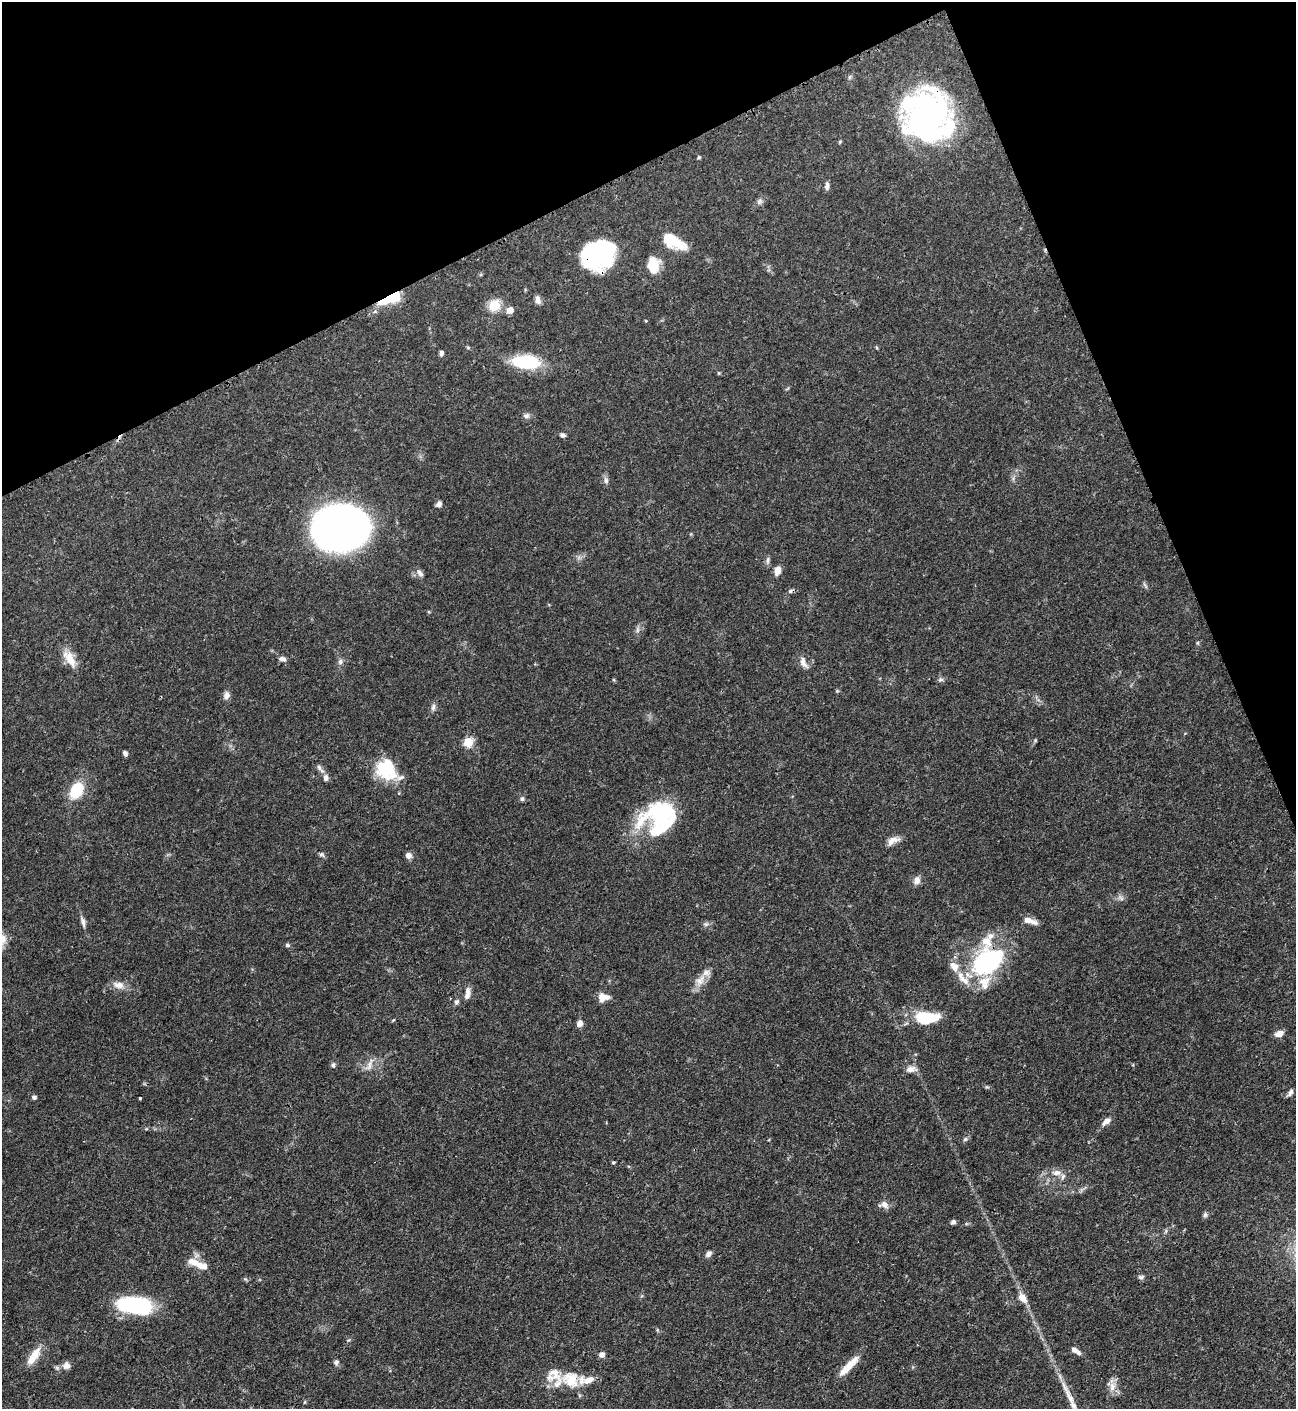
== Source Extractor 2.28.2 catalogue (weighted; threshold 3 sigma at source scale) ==
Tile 3 of 4 x 4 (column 3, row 1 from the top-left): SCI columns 2881-4174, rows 4233-5639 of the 5630 x 5648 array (HDU 1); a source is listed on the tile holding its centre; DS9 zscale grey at full resolution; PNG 1298 x 1411 px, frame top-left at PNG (2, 2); no overlay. Shown black and unused: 21% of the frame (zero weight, under 3 of 4 exposures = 1% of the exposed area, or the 3 px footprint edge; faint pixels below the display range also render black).
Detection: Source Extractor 2.28.2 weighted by HDU 2 'WHT'; one run over the whole footprint, this tile lists its part. Background 0.0528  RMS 0.0031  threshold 0.0141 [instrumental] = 3 sigma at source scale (4.5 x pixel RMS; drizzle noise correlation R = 1.50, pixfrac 1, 0.05/0.05 arcsec/px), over >= 5 px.
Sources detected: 105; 2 inside a brighter object's white glare — not listed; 17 inside a brighter listed object's ellipse — not listed separately; the other 86 listed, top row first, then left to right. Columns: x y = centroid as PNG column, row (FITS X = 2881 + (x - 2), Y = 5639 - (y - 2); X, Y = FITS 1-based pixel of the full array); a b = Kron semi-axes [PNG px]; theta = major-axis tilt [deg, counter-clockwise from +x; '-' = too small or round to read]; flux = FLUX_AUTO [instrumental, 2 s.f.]
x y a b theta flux
928 115 49 47 4 95
840 142 5 4 - 0.35
699 157 5 4 - 0.35
827 186 11 5 85 1.1
759 202 8 6 58 0.93
672 240 23 11 -29 12
596 255 31 24 62 34
653 266 17 13 -89 6.5
391 298 25 9 22 10
538 300 10 6 -79 1.3
494 306 13 12 - 6
510 310 7 6 - 2.3
441 353 5 4 - 0.97
526 362 25 11 -5 22
719 373 5 4 - 0.35
526 416 9 7 -3 1
562 435 7 5 -23 0.82
606 481 9 6 -79 1
439 504 8 6 46 1.1
341 528 39 31 -1 250
768 560 11 4 85 0.78
777 570 10 7 74 2
420 573 12 6 -58 1.3
1145 585 9 3 -45 0.54
637 630 7 4 89 0.7
1197 643 6 4 90 0.39
70 659 25 11 -58 4.8
282 659 10 6 -11 1.1
340 662 8 7 - 0.99
803 662 17 7 -68 1.9
941 680 7 4 0 0.61
837 691 5 5 - 0.36
226 695 9 7 70 1.5
433 707 11 6 84 0.96
468 742 5 5 - 16
125 753 6 5 - 0.9
320 769 15 5 -53 1.4
386 769 27 22 -49 13
76 790 16 11 63 12
522 799 6 6 - 0.75
661 814 43 27 9 31
893 840 18 8 21 2.3
322 854 8 6 -26 0.68
408 855 7 7 - 1.4
916 880 9 8 - 1.9
1121 898 10 4 -36 0.85
1027 920 15 7 -24 2
83 922 16 5 -74 1.4
706 924 7 5 44 0.7
287 945 6 5 - 0.54
988 961 39 24 35 39
700 980 18 10 50 3.4
119 985 16 9 -9 2.6
467 994 16 6 82 2
603 997 12 9 8 3.1
456 1002 7 6 - 0.77
927 1018 22 11 1 16
393 1020 5 4 - 0.31
579 1023 7 7 - 1.6
1279 1034 10 7 20 1.9
333 1065 8 5 -89 0.69
369 1065 22 6 64 2
911 1069 15 8 6 2
1290 1092 9 5 60 1
34 1097 4 4 - 0.92
140 1098 3 3 - 0.34
1106 1121 12 7 37 1.8
965 1139 7 5 23 0.62
613 1162 4 4 - 0.38
1056 1173 12 8 12 2
884 1204 10 8 -37 1.9
1205 1215 7 5 74 0.72
953 1222 6 5 - 0.85
709 1254 8 6 45 1.2
201 1265 25 8 -11 3.4
1141 1277 9 5 7 0.76
1022 1298 12 8 -49 2.8
135 1305 32 13 -8 39
1074 1350 7 6 - 1.1
602 1355 6 6 - 1.4
34 1356 26 10 56 4.9
336 1362 7 6 - 0.75
66 1366 11 9 9 1.8
848 1366 31 7 45 5.1
570 1379 26 21 -21 9.6
1112 1387 13 8 86 2.4
Overlapping masked pixels (flux is a lower limit): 5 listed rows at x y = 928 115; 596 255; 391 298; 341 528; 988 961